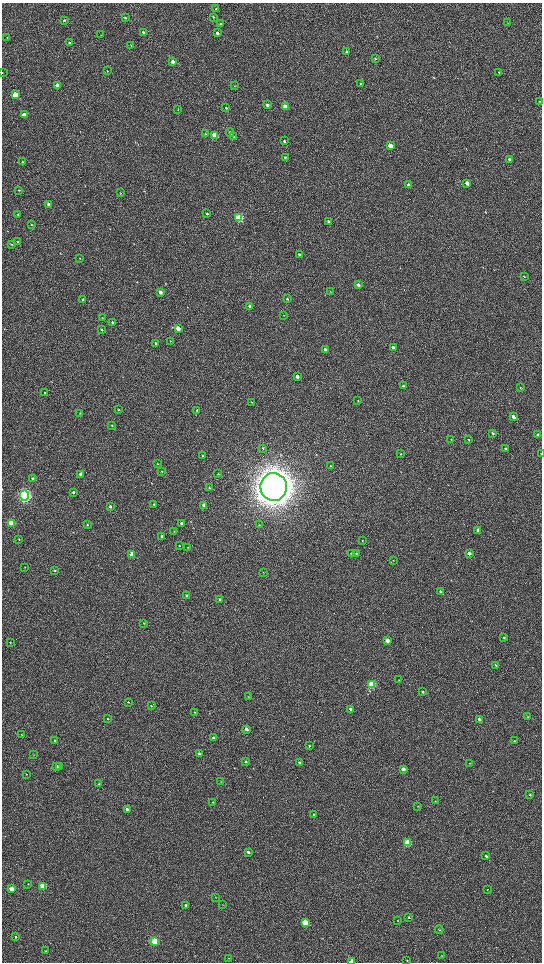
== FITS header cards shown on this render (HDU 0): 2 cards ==
NAXIS1  =                 1080 / length of data axis 1
NAXIS2  =                 1920 / length of data axis 2

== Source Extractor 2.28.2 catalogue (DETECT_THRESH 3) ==
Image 1080 x 1920 px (HDU 0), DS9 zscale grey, zoomed out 1/2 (1 PNG px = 2 x 2 image px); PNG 544 x 964 px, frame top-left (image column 1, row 1919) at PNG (2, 3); each listed source drawn as its Kron ellipse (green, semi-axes under 4 px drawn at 4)
Background 533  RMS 39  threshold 117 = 3 sigma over >= 5 px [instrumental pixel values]
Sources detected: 186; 4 cannot appear on this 1/2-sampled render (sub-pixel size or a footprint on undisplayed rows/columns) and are neither listed nor drawn; the other 182 listed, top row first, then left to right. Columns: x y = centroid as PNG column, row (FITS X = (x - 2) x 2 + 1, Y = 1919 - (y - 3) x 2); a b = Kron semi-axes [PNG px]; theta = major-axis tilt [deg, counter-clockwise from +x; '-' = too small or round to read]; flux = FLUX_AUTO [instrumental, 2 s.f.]
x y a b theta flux
216 9 3 3 - 6.9e+03
213 17 3 3 - 6.8e+03
125 18 4 3 - 8.1e+03
64 20 3 3 - 8.1e+03
507 23 3 2 - 3.6e+03
221 24 4 3 - 6.9e+03
143 32 3 3 - 1.1e+04
217 33 3 3 - 2.4e+04
101 35 3 2 - 2.7e+03
7 37 3 2 - 3.5e+03
70 42 4 3 - 8.3e+03
131 45 3 2 - 4.3e+03
346 52 3 3 - 8.8e+03
375 58 3 2 - 5.6e+03
172 61 3 3 - 3.0e+04
107 71 3 2 - 3.2e+03
499 72 4 3 - 7.8e+03
2 73 2 2 - 2.9e+03
361 83 4 2 - 5.2e+03
57 85 3 3 - 9.7e+04
234 86 3 2 - 3.7e+03
15 95 4 3 - 1.6e+05
539 101 3 3 - 5.1e+03
267 105 3 3 - 2.2e+04
285 107 3 3 - 1.3e+05
226 108 3 2 - 8.0e+03
178 110 3 2 - 4.0e+03
24 115 3 3 - 1.3e+05
230 132 4 3 - 1.5e+04
206 134 4 3 - 1.1e+04
215 135 3 3 - 2.4e+05
234 137 3 3 - 6.4e+03
284 141 3 3 - 1.1e+04
390 146 3 3 - 9.5e+04
285 157 3 3 - 9.3e+03
510 159 3 3 - 1.3e+04
22 162 2 2 - 3.7e+03
467 183 3 3 - 5.4e+04
409 185 3 3 - 3.0e+04
19 190 3 2 - 4.9e+03
120 193 3 2 - 3.3e+03
48 204 3 3 - 2.0e+04
207 213 4 3 - 1.0e+04
18 214 3 2 - 3.7e+03
239 217 3 3 - 8.1e+05
328 221 3 3 - 8.9e+03
32 224 3 3 - 5.9e+03
18 242 4 3 - 1.1e+04
12 244 4 3 - 5.2e+03
299 254 3 3 - 1.0e+04
80 258 3 2 - 4.4e+03
524 276 3 2 - 6.0e+03
358 285 3 3 - 2.6e+04
330 291 3 2 - 3.8e+03
160 292 4 3 - 4.0e+04
287 299 4 3 - 7.1e+03
83 300 3 3 - 9.6e+03
250 306 3 3 - 2.4e+04
284 315 3 2 - 3.2e+03
102 318 3 2 - 4.4e+03
112 322 3 3 - 1.2e+04
178 328 3 3 - 1.0e+05
102 329 3 3 - 9.6e+03
170 341 2 2 - 2.8e+03
156 343 3 2 - 1.1e+04
393 347 3 3 - 2.1e+04
325 350 3 2 - 3.0e+04
297 376 3 3 - 4.7e+04
403 386 4 3 - 1.1e+04
520 388 3 2 - 3.5e+03
45 393 3 2 - 5.1e+03
358 401 3 3 - 5.6e+03
252 402 3 2 - 3.9e+03
119 410 3 3 - 6.3e+03
197 410 4 3 - 8.5e+03
80 413 3 2 - 3.5e+03
513 417 4 3 - 3.7e+04
112 425 3 3 - 5.8e+03
493 433 4 3 - 1.1e+04
538 435 3 2 - 2.2e+04
451 439 3 2 - 2.6e+03
468 440 3 2 - 5.0e+03
263 448 4 3 - 8.9e+03
505 449 3 3 - 8.8e+03
401 454 3 2 - 4.0e+03
541 454 3 2 - 3.6e+03
203 456 3 2 - 7.7e+03
157 464 2 2 - 3.8e+03
331 466 3 3 - 5.4e+03
162 471 3 2 - 3.7e+03
218 473 3 2 - 2.7e+03
81 475 3 3 - 6.9e+04
33 479 3 3 - 1.7e+04
209 487 3 3 - 5.6e+03
274 487 14 13 - 1.8e+07
73 492 3 3 - 9.0e+03
24 495 5 4 - 2.5e+06
154 505 3 2 - 9.7e+03
204 505 3 3 - 6.3e+04
110 506 4 3 - 1.3e+04
11 523 3 3 - 4.0e+05
182 523 3 2 - 1.8e+04
87 525 3 3 - 5.8e+03
259 525 3 3 - 5.2e+03
478 530 3 3 - 2.4e+04
174 531 2 2 - 4.0e+03
162 536 3 3 - 1.2e+04
19 539 2 2 - 3.9e+03
362 540 3 2 - 4.6e+03
180 545 3 2 - 4.0e+03
188 547 3 2 - 3.9e+03
356 553 3 2 - 4.7e+03
469 553 3 3 - 2.5e+04
132 554 3 3 - 1.7e+05
351 554 3 2 - 3.5e+03
393 560 2 2 - 2.9e+03
25 567 2 2 - 2.5e+03
55 570 3 3 - 8.9e+03
263 572 3 2 - 3.0e+03
440 592 4 3 - 9.7e+03
186 595 3 3 - 7.7e+03
220 599 3 2 - 1.4e+04
144 623 3 3 - 4.5e+03
504 638 4 3 - 9.0e+03
387 641 3 3 - 6.5e+04
10 643 3 2 - 3.4e+03
495 665 3 3 - 7.3e+03
399 680 3 2 - 3.1e+03
371 685 3 3 - 7.7e+05
422 692 3 3 - 1.0e+04
248 696 3 2 - 3.8e+03
128 702 3 2 - 4.4e+03
152 706 3 3 - 5.2e+03
350 709 3 3 - 1.7e+04
195 712 3 3 - 6.0e+03
528 717 3 2 - 5.1e+03
108 719 3 2 - 5.0e+03
479 719 3 3 - 2.2e+04
246 729 4 3 - 2.2e+04
21 734 3 2 - 3.1e+03
213 737 3 3 - 1.2e+04
54 740 3 3 - 6.4e+03
514 741 3 3 - 6.1e+03
309 746 3 2 - 6.1e+03
34 754 2 2 - 2.9e+03
199 754 3 3 - 1.8e+04
246 761 2 2 - 8.1e+03
300 763 3 3 - 1.8e+04
470 763 3 2 - 2.5e+03
56 766 3 3 - 4.5e+04
59 767 3 3 - 1.4e+04
403 769 3 3 - 6.3e+04
26 774 3 2 - 2.9e+03
221 781 3 2 - 3.1e+03
99 784 3 3 - 1.0e+04
530 795 3 2 - 8.1e+03
435 801 3 3 - 4.5e+03
213 802 3 1 - 2.6e+03
418 806 3 2 - 4.0e+03
127 809 3 2 - 3.2e+04
314 814 3 2 - 5.4e+03
408 843 3 3 - 4.0e+05
248 852 3 3 - 1.8e+04
486 856 3 2 - 1.2e+04
28 884 3 2 - 4.4e+03
43 886 3 3 - 4.3e+05
11 889 3 3 - 1.2e+05
487 890 3 2 - 2.5e+03
216 897 3 2 - 3.4e+03
223 904 2 2 - 2.2e+03
186 905 3 2 - 1.7e+04
408 917 3 3 - 4.9e+03
398 921 3 2 - 3.2e+03
305 923 3 3 - 3.7e+05
439 930 4 3 - 6.8e+03
16 937 3 3 - 9.1e+03
155 941 3 3 - 5.1e+05
45 951 3 2 - 4.2e+03
442 955 3 2 - 3.2e+03
228 958 3 2 - 4.4e+03
407 960 3 2 - 3.6e+03
351 961 4 3 - 4.8e+04
At the frame edge (FLAGS 8, measured only in part): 3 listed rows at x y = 2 73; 541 454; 351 961
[4 sub-pixel or undisplayed-footprint detections neither listed nor drawn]